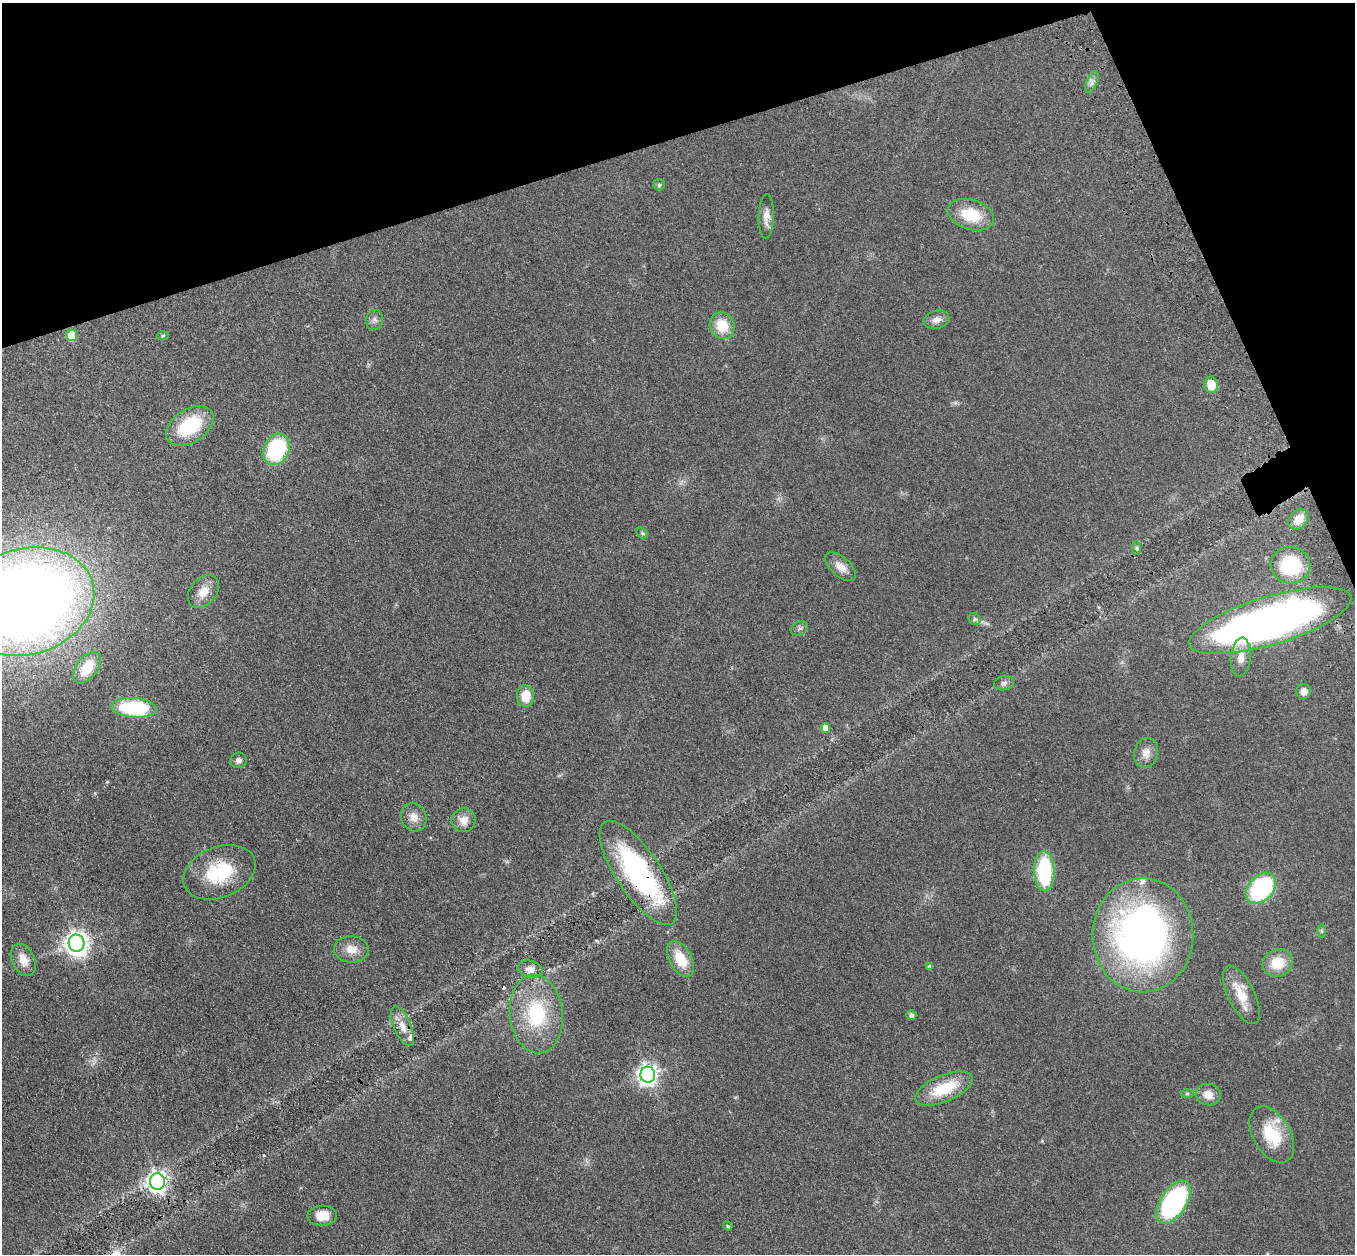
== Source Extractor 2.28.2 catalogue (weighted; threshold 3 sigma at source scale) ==
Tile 3 of 4 x 4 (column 3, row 1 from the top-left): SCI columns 2819-4171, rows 3953-5204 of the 5635 x 5524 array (HDU 1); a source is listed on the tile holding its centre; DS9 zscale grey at full resolution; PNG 1357 x 1256 px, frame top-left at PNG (2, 3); each listed source drawn as its Kron ellipse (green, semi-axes under 4 px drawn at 4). Shown black and unused: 16% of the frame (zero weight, under 3 of 4 exposures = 6% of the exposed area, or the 3 px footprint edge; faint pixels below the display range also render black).
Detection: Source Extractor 2.28.2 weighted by HDU 2 'WHT'; one run over the whole footprint, this tile lists its part. Background 0.113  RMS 0.007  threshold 0.0313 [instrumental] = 3 sigma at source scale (4.5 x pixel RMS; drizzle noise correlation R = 1.50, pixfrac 1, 0.05/0.05 arcsec/px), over >= 5 px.
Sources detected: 64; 1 inside a brighter object's white glare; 1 cosmic-ray / hot-pixel residue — neither listed nor drawn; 3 inside a brighter listed object's ellipse — not listed separately; the other 59 listed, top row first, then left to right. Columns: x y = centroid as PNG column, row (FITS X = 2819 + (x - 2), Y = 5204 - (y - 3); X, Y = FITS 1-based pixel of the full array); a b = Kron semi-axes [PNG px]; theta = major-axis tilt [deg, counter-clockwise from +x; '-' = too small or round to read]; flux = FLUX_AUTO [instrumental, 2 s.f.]
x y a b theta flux
1092 82 11 5 67 2.6
659 185 5 5 - 1.3
971 215 24 15 -17 22
766 216 22 7 89 5.9
374 320 10 8 76 2.8
937 320 13 9 14 4.3
722 326 14 12 -65 16
72 335 6 5 - 26
163 336 6 4 3 0.77
1211 385 8 7 - 12
190 426 26 16 33 38
276 449 16 12 66 60
1298 519 11 8 48 9.2
642 533 6 5 - 1.1
1137 548 7 4 -89 1.2
1291 565 20 18 -13 41
841 567 18 9 -41 6.7
203 592 18 13 50 8.6
26 601 69 53 16 970
975 619 6 5 - 1.5
1270 621 84 24 17 360
799 628 9 6 23 1.9
1241 657 20 10 84 7.3
87 668 18 10 54 18
1004 683 10 7 8 2.3
1304 691 7 7 - 4.3
526 696 11 8 -87 12
134 708 22 10 -4 58
825 728 5 4 - 6.5
1146 753 15 12 78 5.8
238 760 8 8 - 2.8
414 817 14 12 -65 6.3
464 820 12 12 - 7.2
1044 871 20 10 -88 56
219 872 37 25 22 38
638 873 61 22 -56 120
1261 888 17 12 48 77
1322 931 6 4 -89 1.1
1143 935 57 50 89 300
77 943 8 8 - 570
351 949 17 13 -3 8.4
681 959 19 11 -62 16
24 960 17 11 -64 8.4
1278 963 15 13 26 16
929 967 4 4 - 2.2
530 969 12 8 -13 4.8
1241 995 32 13 -64 14
536 1014 39 26 -84 51
911 1015 5 5 - 2.6
402 1026 21 8 -67 8.3
648 1075 8 7 - 370
944 1089 30 13 23 28
1187 1094 6 4 1 1.1
1208 1094 12 10 -13 7.2
1272 1134 31 18 -60 28
157 1182 8 7 - 360
1173 1202 24 13 57 110
322 1216 15 10 3 10
728 1226 5 4 - 1
Overlapping masked pixels (flux is a lower limit): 2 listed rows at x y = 1270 621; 638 873
Isophote crosses this tile's border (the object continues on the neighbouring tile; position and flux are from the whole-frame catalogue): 1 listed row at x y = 26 601